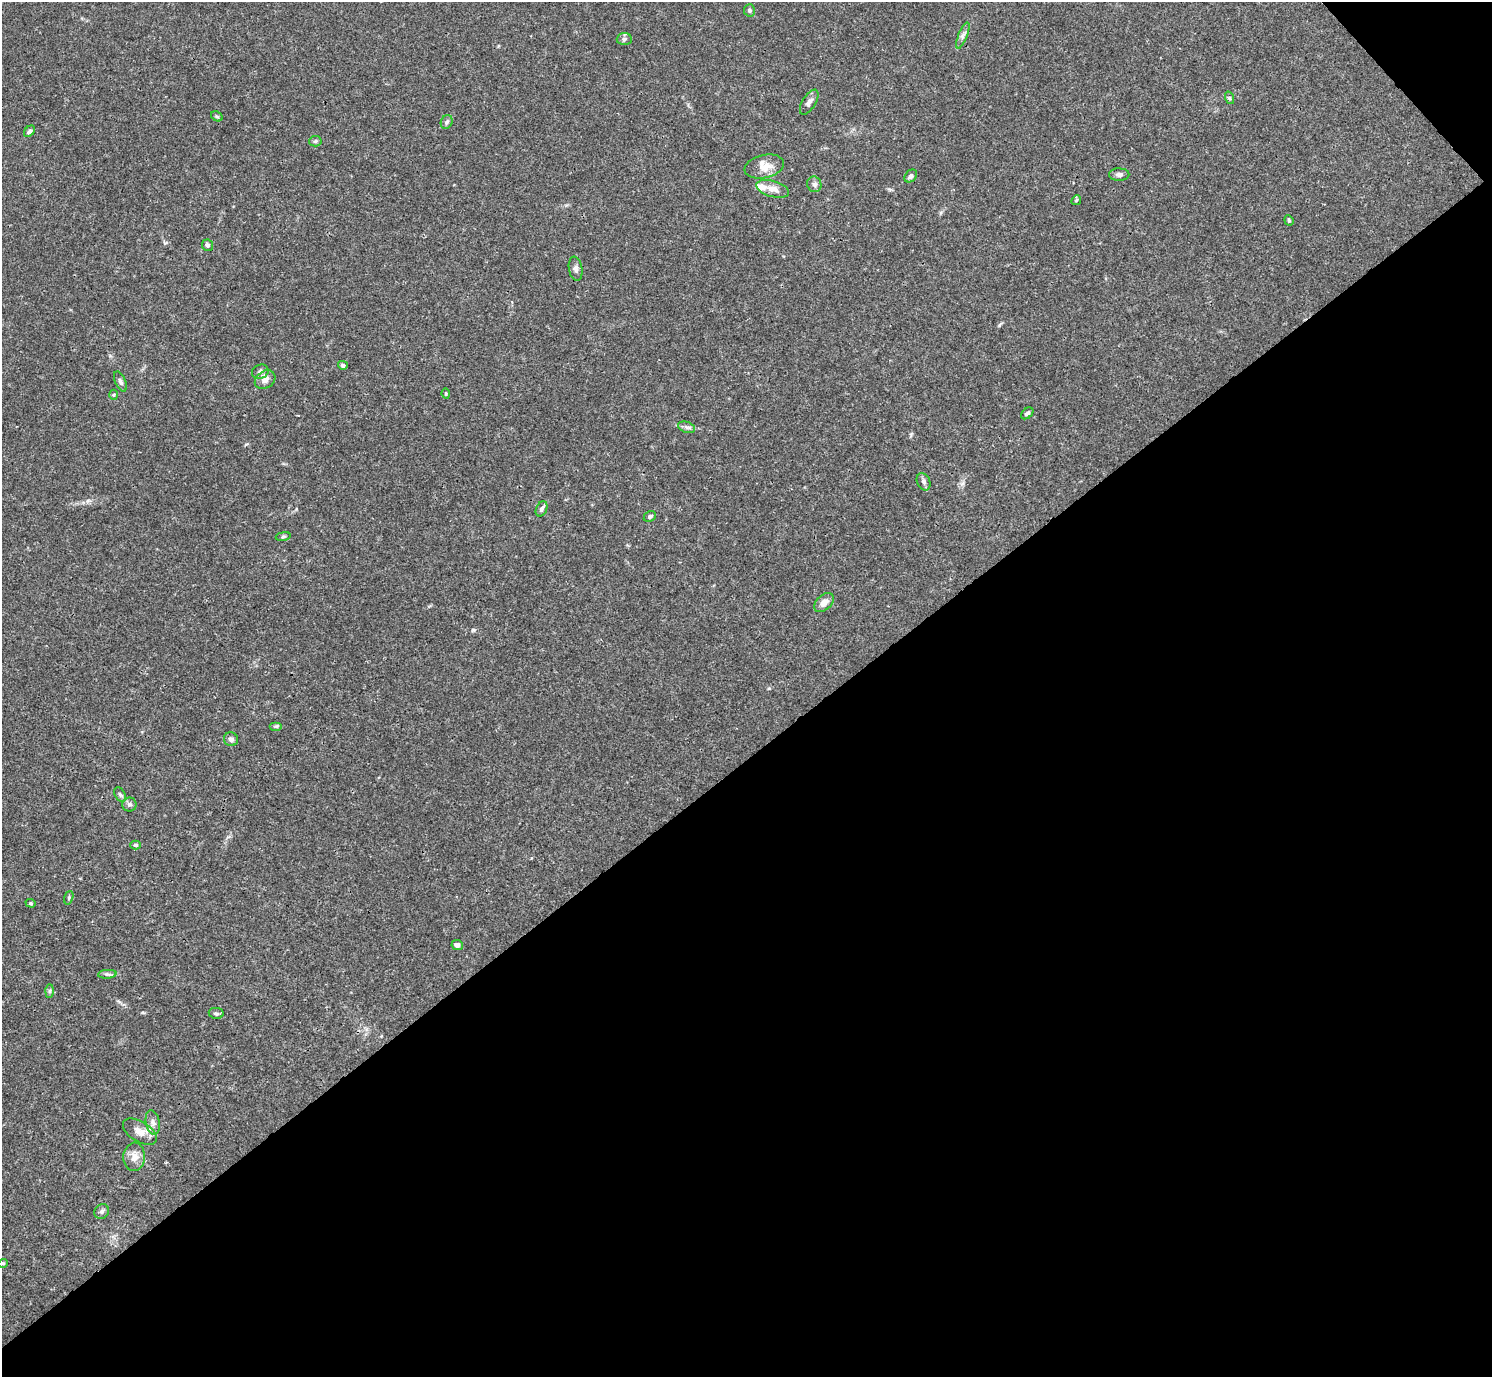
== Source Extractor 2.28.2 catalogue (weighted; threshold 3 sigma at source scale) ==
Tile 12 of 4 x 4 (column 4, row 3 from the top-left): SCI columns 4469-5958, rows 1535-2909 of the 5962 x 5959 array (HDU 1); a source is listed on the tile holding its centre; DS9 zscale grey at full resolution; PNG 1494 x 1379 px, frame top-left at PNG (2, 2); each listed source drawn as its Kron ellipse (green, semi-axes under 4 px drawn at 4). Shown black and unused: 46% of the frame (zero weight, under 3 of 4 exposures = <1% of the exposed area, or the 3 px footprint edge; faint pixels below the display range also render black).
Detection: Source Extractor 2.28.2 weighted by HDU 2 'WHT'; one run over the whole footprint, this tile lists its part. Background 0.0164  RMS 0.0022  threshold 0.00968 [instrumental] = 3 sigma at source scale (4.5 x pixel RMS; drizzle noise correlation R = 1.50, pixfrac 1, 0.05/0.05 arcsec/px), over >= 5 px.
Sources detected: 49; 2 inside a brighter listed object's ellipse — not listed separately; the other 47 listed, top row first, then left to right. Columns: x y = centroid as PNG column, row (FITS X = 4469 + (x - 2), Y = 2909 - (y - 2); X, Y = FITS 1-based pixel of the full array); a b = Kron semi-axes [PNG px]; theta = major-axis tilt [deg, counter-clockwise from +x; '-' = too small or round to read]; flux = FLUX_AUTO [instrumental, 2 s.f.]
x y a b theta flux
749 10 6 5 - 0.46
963 36 14 4 68 0.79
624 39 7 6 - 0.48
1230 98 6 4 -71 0.32
809 102 14 6 58 0.89
217 116 6 4 -29 0.32
447 122 7 5 63 0.49
29 131 6 4 45 0.6
315 141 6 5 - 0.43
764 166 20 11 12 2.5
1119 175 10 6 -1 0.71
911 176 7 5 45 0.68
814 184 8 7 - 0.71
773 189 17 8 -15 1.7
1076 200 5 4 - 0.26
1289 220 5 4 - 0.26
207 245 6 5 - 0.44
576 269 12 6 -80 0.76
343 365 5 4 - 0.42
260 372 8 7 - 0.76
265 380 11 8 36 1.5
120 381 11 5 -67 0.62
446 394 5 4 - 0.23
114 395 5 3 - 0.22
1027 413 7 5 40 0.55
687 427 9 5 -20 0.58
924 482 9 6 -64 0.65
542 509 8 5 64 0.62
650 516 6 5 - 0.43
283 536 8 4 9 0.37
824 603 11 7 43 1.5
276 726 6 4 0 0.35
231 739 7 6 - 0.63
120 794 8 5 -62 0.45
129 804 7 7 - 0.61
136 845 5 4 - 0.33
69 898 7 4 72 0.31
31 903 5 4 - 0.33
457 945 5 5 - 0.7
107 974 9 3 4 0.46
50 991 7 4 89 0.39
216 1013 7 5 -10 0.45
153 1122 12 7 -80 1.1
140 1132 19 10 -32 2.1
134 1157 14 11 86 1.9
102 1211 8 7 - 0.59
3 1263 5 3 - 0.18